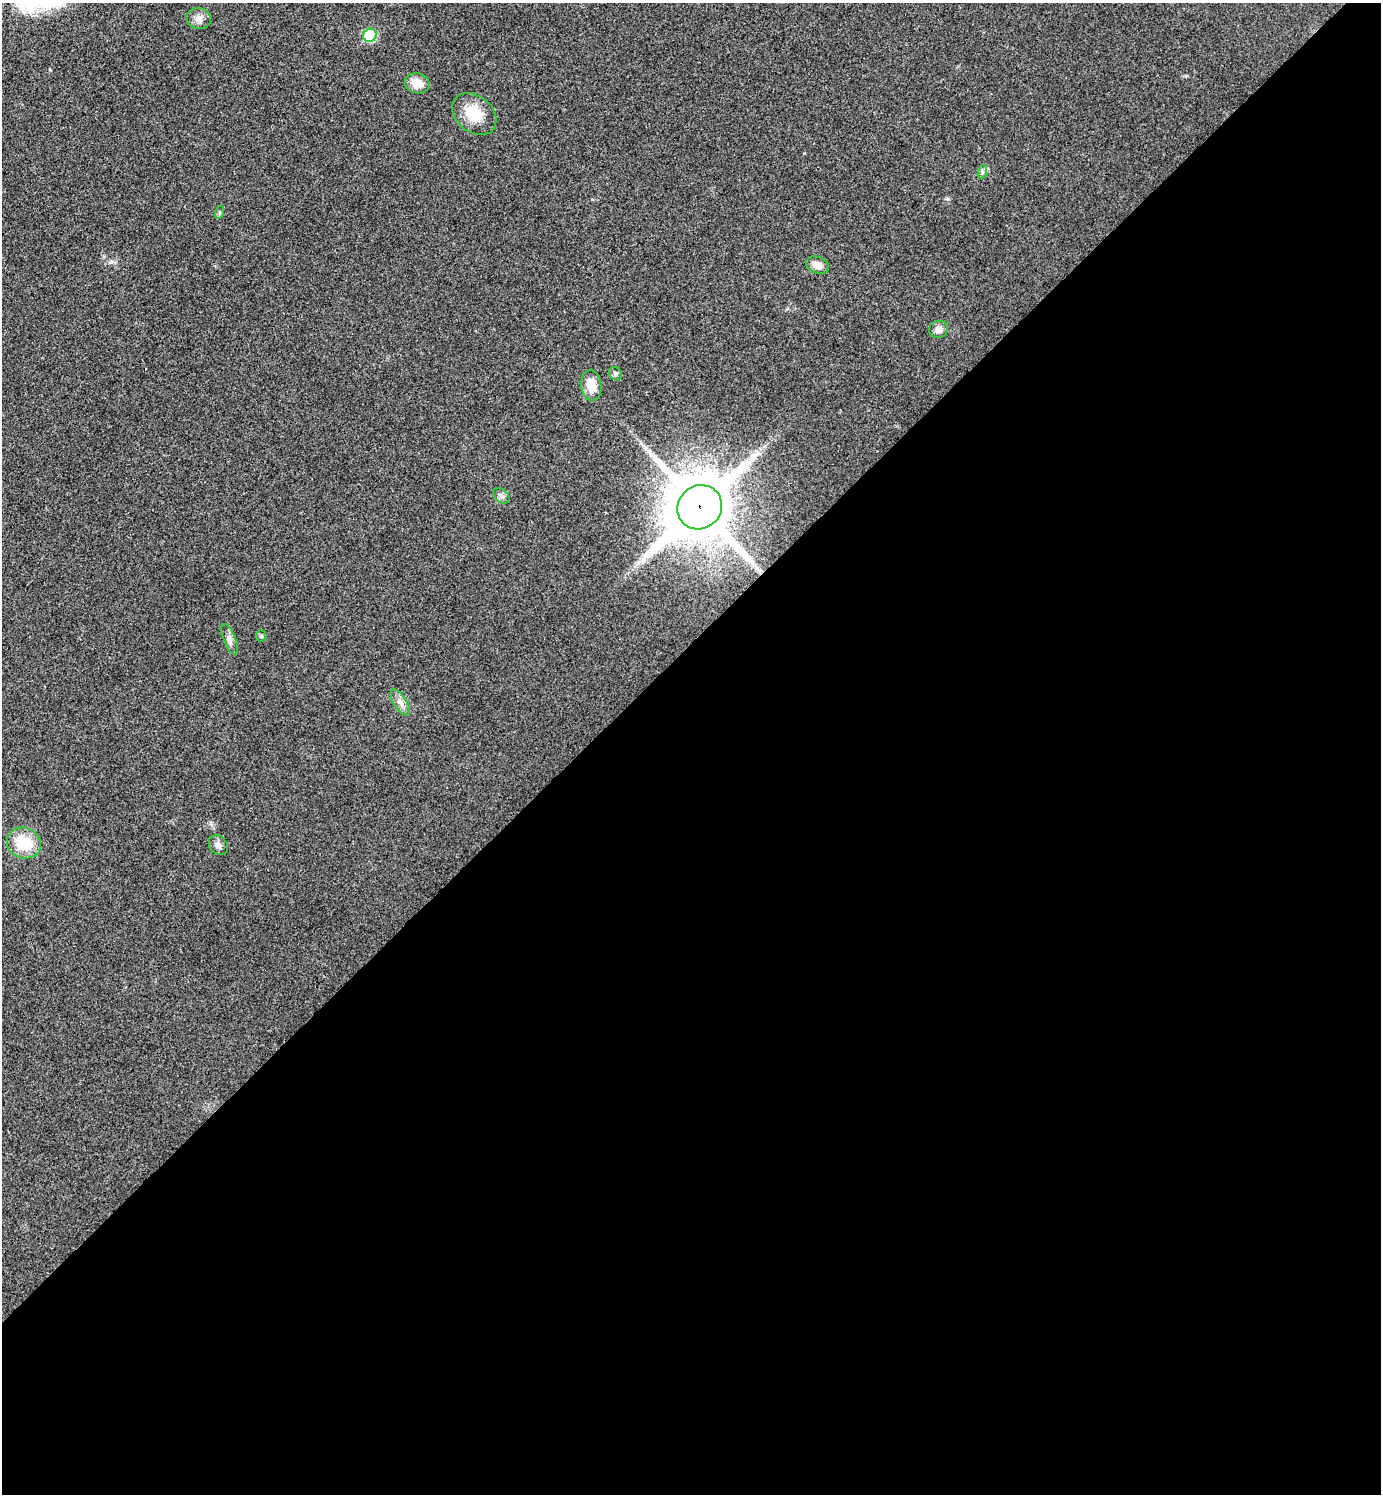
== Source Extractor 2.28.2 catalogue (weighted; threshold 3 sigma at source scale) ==
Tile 15 of 4 x 4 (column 3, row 4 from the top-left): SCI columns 3062-4440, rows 5-1496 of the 5980 x 5981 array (HDU 1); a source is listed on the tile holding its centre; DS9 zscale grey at full resolution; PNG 1383 x 1496 px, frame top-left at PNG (2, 3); each listed source drawn as its Kron ellipse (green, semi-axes under 4 px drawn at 4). Shown black and unused: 57% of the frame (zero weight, under 3 of 4 exposures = <1% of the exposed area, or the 3 px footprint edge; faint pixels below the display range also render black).
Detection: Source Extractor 2.28.2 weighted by HDU 2 'WHT'; one run over the whole footprint, this tile lists its part. Background 0.0281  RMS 0.0053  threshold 0.024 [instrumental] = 3 sigma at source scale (4.5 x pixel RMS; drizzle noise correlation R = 1.50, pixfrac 1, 0.05/0.05 arcsec/px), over >= 5 px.
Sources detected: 17; all 17 listed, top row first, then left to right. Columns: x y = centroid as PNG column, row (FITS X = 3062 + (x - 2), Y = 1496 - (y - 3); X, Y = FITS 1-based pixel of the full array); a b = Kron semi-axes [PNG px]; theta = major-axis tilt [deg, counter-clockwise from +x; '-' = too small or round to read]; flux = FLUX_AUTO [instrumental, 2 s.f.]
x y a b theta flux
199 18 12 10 -14 3.5
370 35 7 6 - 30
417 83 12 10 -12 7.1
474 114 24 18 -40 15
982 172 7 4 72 1.1
220 212 6 4 72 0.84
817 265 12 8 -21 4.5
939 329 9 8 - 3.4
615 374 7 6 - 1.4
591 385 15 10 -83 8.8
501 496 9 6 -41 1.8
700 507 23 21 42 3800
261 636 5 5 - 0.78
230 639 16 6 -68 2.7
400 702 15 6 -59 3.1
24 843 17 15 -21 17
218 845 11 8 -52 2.5
Overlapping masked pixels (flux is a lower limit): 1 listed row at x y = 700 507
Unlisted compact peaks at least as high as the median listed source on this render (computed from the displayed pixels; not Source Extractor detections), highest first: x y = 948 199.